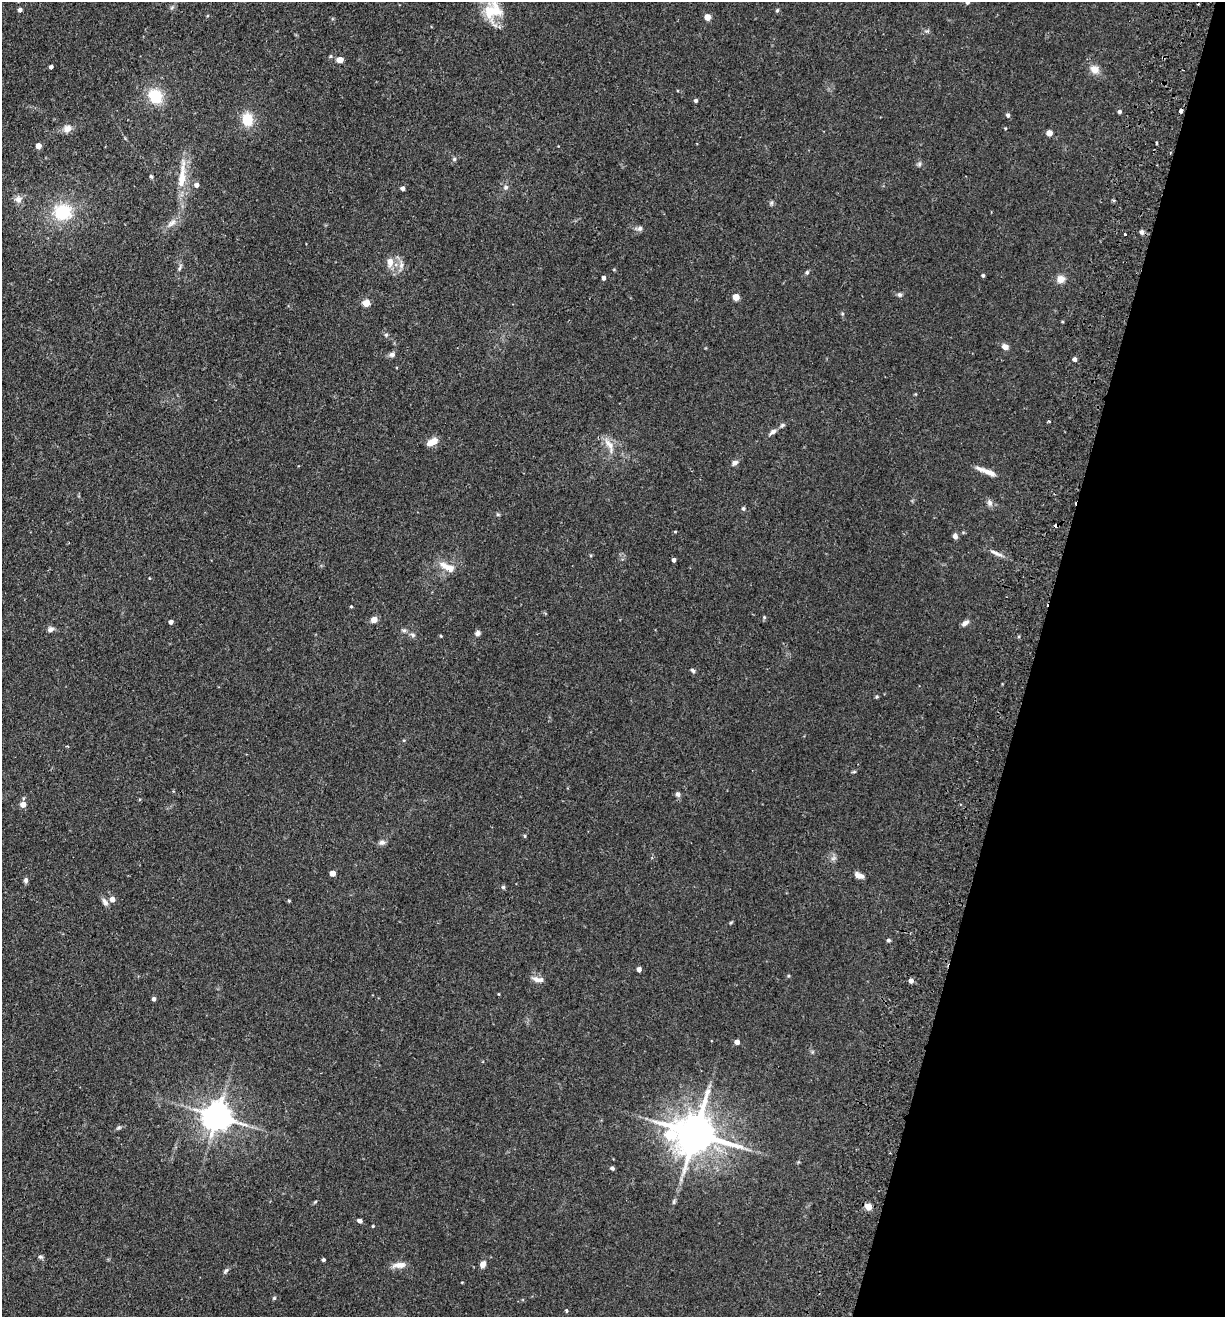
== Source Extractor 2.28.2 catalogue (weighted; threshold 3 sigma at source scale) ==
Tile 8 of 4 x 4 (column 4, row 2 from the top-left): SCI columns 3981-5203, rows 2651-3965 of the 5389 x 5300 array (HDU 1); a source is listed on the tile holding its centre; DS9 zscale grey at full resolution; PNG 1227 x 1319 px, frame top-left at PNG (2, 2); no overlay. Shown black and unused: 16% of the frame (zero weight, under 2 of 3 exposures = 3% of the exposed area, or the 3 px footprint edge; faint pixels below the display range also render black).
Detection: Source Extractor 2.28.2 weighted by HDU 2 'WHT'; one run over the whole footprint, this tile lists its part. Background 0.0897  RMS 0.0061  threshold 0.0274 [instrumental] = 3 sigma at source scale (4.5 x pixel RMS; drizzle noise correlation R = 1.50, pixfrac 1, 0.05/0.05 arcsec/px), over >= 5 px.
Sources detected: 121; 2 inside a brighter listed object's ellipse — not listed separately; the other 119 listed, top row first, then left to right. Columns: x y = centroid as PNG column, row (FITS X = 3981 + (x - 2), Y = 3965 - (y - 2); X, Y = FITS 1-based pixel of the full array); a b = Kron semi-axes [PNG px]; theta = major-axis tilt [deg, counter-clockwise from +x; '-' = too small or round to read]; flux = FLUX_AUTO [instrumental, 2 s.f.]
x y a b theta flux
967 2 5 4 - 1.4
172 7 6 4 20 0.97
20 10 4 4 - 2.2
777 10 5 4 - 0.74
493 11 27 23 73 18
707 17 4 4 - 8.6
1163 58 3 3 - 0.76
340 60 5 4 - 8.3
51 67 4 3 - 1.7
1094 69 11 9 -37 5.2
155 96 15 13 -45 18
696 101 4 4 - 1.3
1181 111 4 3 - 4.3
1119 112 4 4 - 1.5
1008 115 5 4 - 1.5
247 119 14 11 -85 12
67 128 11 9 30 3.9
1005 128 4 3 - 0.53
1049 133 4 4 - 6.8
1156 143 4 2 - 0.59
38 146 4 4 - 5.2
454 159 5 5 - 0.9
919 164 6 5 - 1.1
151 176 6 4 -62 0.88
182 176 42 8 84 14
196 185 5 5 - 2.5
506 187 8 6 32 1.6
403 188 4 4 - 2.3
18 199 10 10 - 3.5
1113 201 4 3 - 1
771 203 6 5 - 1
63 212 21 18 9 26
172 223 15 6 40 3.5
640 228 7 7 - 1.7
1142 232 6 5 - 1.9
1125 234 3 3 - 1.3
390 262 12 8 88 4.7
401 265 11 6 90 2.9
180 267 13 4 74 1.5
807 272 6 5 - 0.93
983 275 4 3 - 0.96
603 278 4 3 - 1.9
1060 279 9 9 - 4.5
900 295 6 6 - 1.3
736 297 4 4 - 9.4
366 303 5 5 - 13
386 335 5 5 - 1
1005 347 5 4 - 5.5
392 355 8 7 - 1.8
1074 359 4 4 - 2.3
1049 421 4 2 - 0.66
782 425 6 5 - 1.1
773 432 11 6 34 2.2
433 442 11 6 26 7.1
609 444 19 8 -54 5.8
735 463 8 6 31 2.1
988 472 21 7 -23 5.4
990 503 9 7 -73 2.1
743 508 6 4 70 0.82
498 515 6 4 -1 0.74
1056 526 4 3 - 2.5
675 531 4 3 - 0.56
955 536 6 5 - 2.3
997 554 16 5 -23 2.9
674 560 4 3 - 2
445 566 15 9 -36 5.6
149 578 4 3 - 0.35
351 606 4 3 - 0.61
764 617 5 5 - 0.74
374 620 4 4 - 9.4
171 622 4 4 - 2.4
965 623 9 5 31 2.3
50 629 9 6 27 1.9
404 630 7 5 -7 1.2
477 633 7 6 - 1.6
413 635 8 6 -17 1.4
441 636 4 3 - 0.56
693 670 6 4 -45 1.2
877 697 4 4 - 0.78
67 746 4 3 - 0.55
854 772 6 4 1 0.64
678 794 6 6 - 1.9
23 804 4 4 - 6.4
525 836 4 4 - 0.69
382 842 9 7 -3 1.9
833 858 8 5 31 1.6
333 873 4 4 - 6.5
859 875 11 6 -24 3.1
26 880 7 6 - 1.4
503 887 5 5 - 0.91
112 899 5 5 - 4.2
289 901 4 4 - 0.62
105 902 11 6 -55 2.3
731 922 6 3 20 0.6
888 940 4 4 - 1.2
639 969 5 4 - 1.8
788 976 5 3 - 0.56
537 980 14 7 -25 3.1
911 981 4 4 - 3.1
499 994 4 3 - 0.42
154 999 4 3 - 1.9
737 1042 4 4 - 3.9
217 1116 9 8 - 930
118 1127 7 6 - 1.1
695 1134 13 11 -13 2100
669 1135 16 9 -54 23
612 1168 4 4 - 1.7
315 1202 5 3 - 0.66
674 1202 7 5 72 1
868 1207 5 4 - 12
359 1221 4 4 - 2.7
373 1226 3 3 - 0.54
40 1257 7 5 -3 1.1
323 1260 3 3 - 1.1
483 1264 6 5 - 3.7
399 1265 18 7 5 4.3
226 1270 9 4 47 1.2
274 1298 5 5 - 0.73
566 1311 4 3 - 1.2
Overlapping masked pixels (flux is a lower limit): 3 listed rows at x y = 1163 58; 1181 111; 1056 526
Isophote crosses this tile's border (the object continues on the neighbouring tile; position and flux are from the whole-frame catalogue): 1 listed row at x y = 967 2